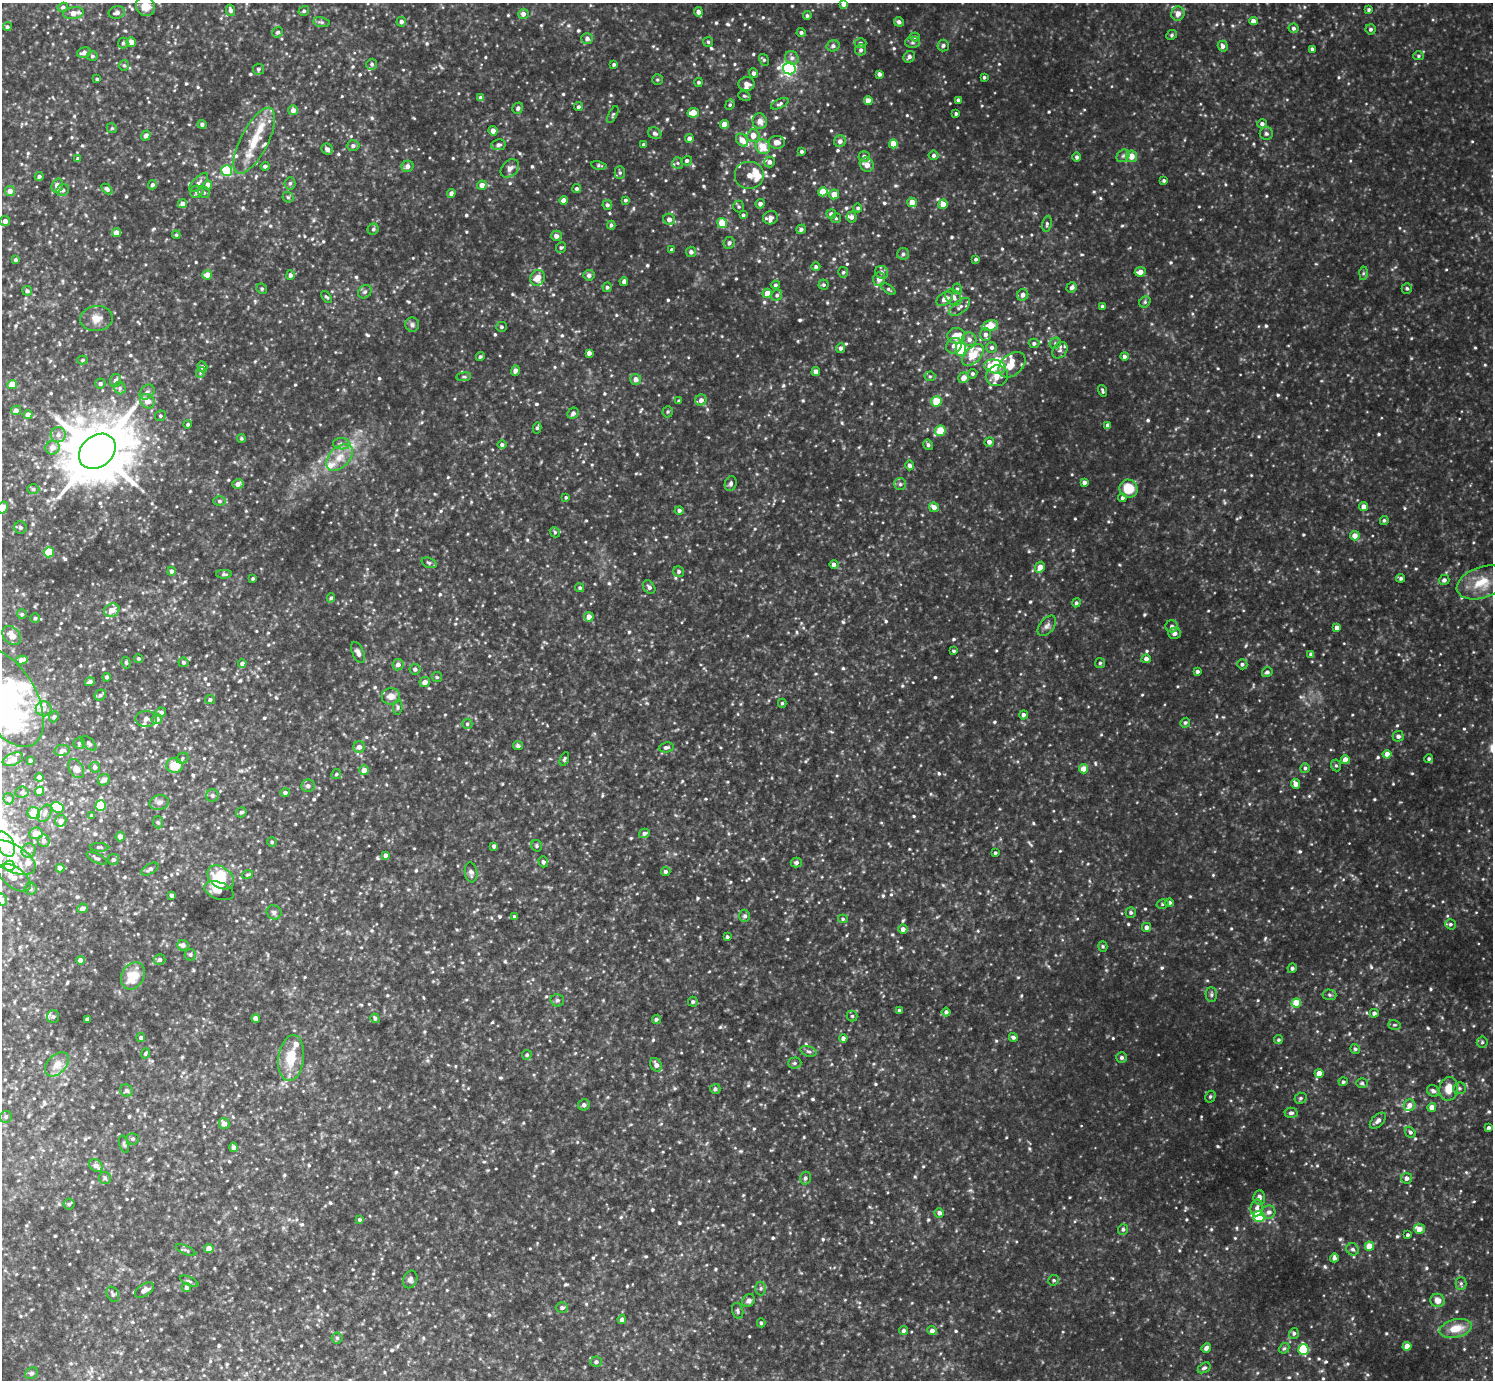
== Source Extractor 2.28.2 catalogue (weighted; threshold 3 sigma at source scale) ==
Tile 7 of 4 x 4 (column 3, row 2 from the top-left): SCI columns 2987-4477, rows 3061-4438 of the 5969 x 5973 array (HDU 1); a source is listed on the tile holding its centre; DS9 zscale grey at full resolution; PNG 1495 x 1382 px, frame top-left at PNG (2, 3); each listed source drawn as its Kron ellipse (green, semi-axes under 4 px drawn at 4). Shown black and unused: <1% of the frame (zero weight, under 3 of 5 exposures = <1% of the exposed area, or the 3 px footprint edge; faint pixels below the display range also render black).
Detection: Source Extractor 2.28.2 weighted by HDU 2 'WHT'; one run over the whole footprint, this tile lists its part. Background 0.0851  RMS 0.012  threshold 0.052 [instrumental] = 3 sigma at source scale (4.5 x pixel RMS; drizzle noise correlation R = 1.50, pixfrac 1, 0.05/0.05 arcsec/px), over >= 5 px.
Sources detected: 925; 4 inside a brighter object's white glare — neither listed nor drawn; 37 inside a brighter listed object's ellipse — not listed separately; of the other 884, all 500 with FLUX_AUTO >= 1.69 (the completeness limit of this list) listed and drawn (384 fainter detections not listed), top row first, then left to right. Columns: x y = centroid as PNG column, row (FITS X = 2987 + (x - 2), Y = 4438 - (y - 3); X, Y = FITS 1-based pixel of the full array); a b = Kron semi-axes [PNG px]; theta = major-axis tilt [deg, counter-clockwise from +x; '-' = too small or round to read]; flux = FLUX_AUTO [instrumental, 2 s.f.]
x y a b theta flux
844 4 4 4 - 4.6
146 6 10 9 - 14
63 7 5 4 - 2.3
231 10 6 4 -77 3.7
1369 10 4 4 - 1.8
304 11 5 5 - 2.1
117 12 8 6 15 5.8
698 12 4 4 - 5.2
74 13 10 6 9 8.7
523 14 5 5 - 4.8
1178 14 7 6 - 6.4
807 16 4 4 - 2.3
1253 21 4 4 - 7.2
321 22 8 5 -10 2.4
401 22 5 4 - 3.4
899 22 5 4 - 3.6
7 27 5 4 - 2.1
1294 28 5 5 - 2.8
1371 29 5 5 - 2.5
278 32 6 5 - 2.3
801 32 4 4 - 2.7
1172 35 6 4 24 1.7
915 37 5 4 - 1.8
587 39 6 5 - 3.6
131 42 5 5 - 9
708 42 5 5 - 1.7
913 42 7 5 1 2.8
123 43 5 5 - 2
861 43 6 4 1 2.1
943 45 6 5 - 2.4
833 46 6 5 - 3.5
1223 46 5 5 - 4.3
1312 49 4 3 - 2.7
861 50 6 5 - 3
84 53 7 5 17 5.5
92 56 6 4 0 2.3
1418 56 5 4 - 1.7
909 57 6 5 - 3.5
792 58 7 6 - 4
764 60 6 4 -57 2.1
372 64 5 5 - 2.6
614 64 4 3 - 2
124 65 5 5 - 2
789 68 6 6 - 240
258 69 5 5 - 2.5
754 73 5 4 - 3.2
879 74 4 4 - 3.9
984 77 3 3 - 1.8
97 79 3 3 - 1.9
657 80 5 5 - 1.9
699 82 4 4 - 1.9
747 84 8 7 - 6.5
744 96 6 4 -20 1.8
481 98 4 4 - 4.8
958 100 4 4 - 2.8
868 101 4 4 - 12
780 104 9 4 24 2.7
730 105 5 4 - 1.8
578 107 4 4 - 2.2
518 108 6 5 - 3.4
293 110 5 5 - 6.5
693 113 6 5 - 13
956 113 3 3 - 2.1
613 115 9 4 63 1.8
760 121 8 7 - 7.1
202 124 4 4 - 3
724 124 4 4 - 15
1262 124 5 4 - 3.5
112 128 5 4 - 1.7
493 131 5 4 - 5.8
655 133 7 5 -28 3.5
1266 134 6 6 - 2.7
146 136 5 4 - 4.3
753 136 6 6 - 8.6
689 139 4 4 - 6.2
742 140 7 5 -49 10
254 141 36 13 63 33
840 141 6 6 - 5
777 142 8 6 0 7.1
893 144 4 4 - 16
499 145 7 5 7 3.4
644 145 3 3 - 2.1
353 146 6 5 - 3.7
763 147 7 7 - 17
327 149 6 5 - 4.2
802 151 3 3 - 2.2
934 155 5 5 - 2.5
864 156 5 5 - 3.7
1123 156 7 5 43 2.8
1132 156 6 5 - 11
1077 157 4 4 - 2.5
78 159 4 4 - 2.4
687 161 5 4 - 2.9
770 162 5 5 - 4.1
678 163 6 5 - 2.3
599 165 8 4 -11 1.9
867 165 7 6 - 8.8
265 166 4 4 - 3
407 166 6 5 - 5.5
510 168 10 7 47 6.6
226 171 5 5 - 86
620 173 6 5 - 2.4
749 175 15 14 - 13
39 176 4 4 - 3
1164 180 3 3 - 2
199 182 12 5 45 3.8
290 183 6 5 - 2.4
152 185 4 4 - 3.1
208 185 4 4 - 9.2
482 185 5 4 - 8.4
57 186 7 5 72 8.8
107 189 6 4 -43 3.3
577 189 4 4 - 2.6
63 190 6 5 - 3.3
10 191 5 5 - 6.2
197 192 7 6 - 3.4
204 192 6 5 - 2.6
823 192 5 4 - 24
451 193 4 4 - 3.9
834 194 5 5 - 11
288 197 6 5 - 1.8
564 200 4 4 - 7.6
626 200 4 3 - 2.4
912 202 5 4 - 13
182 204 4 4 - 5.8
760 204 5 4 - 4.6
943 204 5 4 - 14
607 205 5 4 - 3
739 207 6 5 - 2
858 208 4 4 - 2.3
831 214 5 5 - 5.1
743 215 4 4 - 2.2
852 217 5 5 - 3.4
770 218 7 6 - 5
836 218 5 5 - 1.9
669 219 6 5 - 5
5 221 5 5 - 4.9
722 223 5 4 - 24
1047 224 8 4 80 2.6
611 225 4 4 - 2.2
373 229 5 5 - 2.4
801 229 5 4 - 3.1
116 233 4 4 - 10
176 235 4 4 - 1.8
556 236 5 5 - 5.2
729 243 6 5 - 3.3
561 247 5 5 - 2.2
672 250 4 4 - 2.2
691 252 5 5 - 3.7
903 254 6 6 - 2.8
976 259 3 3 - 2.1
15 260 4 3 - 1.9
816 267 4 4 - 2.7
843 272 5 5 - 2.4
882 272 7 6 - 3.6
1140 272 5 4 - 7.8
1363 273 6 4 88 2
207 275 5 4 - 13
290 275 5 4 - 3.4
589 275 5 5 - 4.4
537 278 8 7 - 11
879 279 7 6 - 7.8
624 281 4 4 - 3.9
775 285 5 4 - 2
824 285 5 5 - 2.1
607 287 4 4 - 2.6
1072 287 5 5 - 4.7
1407 288 5 5 - 2.1
262 289 5 5 - 2.1
889 289 8 4 -37 2.1
957 289 5 4 - 1.9
27 291 5 5 - 3.1
365 292 7 6 - 3.1
767 293 5 4 - 12
777 295 6 5 - 2.8
1023 295 6 5 - 5.2
327 297 7 4 -50 1.9
953 297 9 7 -46 6.3
945 299 9 6 34 9
1145 302 6 5 - 1.9
1102 306 3 3 - 2
960 307 12 6 38 4.7
96 318 16 12 7 11
412 325 7 7 - 3.1
990 326 8 5 13 19
502 327 5 5 - 2.3
986 334 6 5 - 4.9
956 336 9 7 6 16
969 339 7 6 - 5.6
1034 343 5 4 - 3.1
1055 343 6 5 - 2
954 346 8 7 - 6.2
992 347 5 5 - 3.4
841 348 5 4 - 3.2
961 349 7 5 -90 58
1060 350 9 6 54 3.8
589 353 4 4 - 4.7
973 355 13 7 45 25
1124 356 4 4 - 3.3
480 357 4 4 - 2
82 360 5 4 - 1.8
1012 365 15 10 41 18
202 367 5 5 - 3.4
995 367 11 7 -13 40
515 371 5 4 - 5.6
201 372 5 3 - 2
816 372 4 4 - 7.4
972 374 5 4 - 2.2
930 376 5 5 - 1.9
997 376 11 10 - 11
464 377 7 4 7 1.9
964 378 5 5 - 8.9
636 379 5 5 - 6.8
115 381 7 5 67 5
12 384 5 4 - 14
100 384 5 5 - 2.4
120 388 6 5 - 2.7
1102 391 6 3 -74 1.8
147 392 8 6 44 4.4
701 400 6 5 - 5.5
147 401 8 6 -46 10
679 401 4 3 - 1.8
936 401 5 5 - 27
16 410 5 4 - 4.8
668 412 6 5 - 1.9
573 413 6 5 - 4
28 415 4 4 - 8.8
160 416 5 5 - 2.3
188 424 4 4 - 1.9
1108 425 4 3 - 3.4
537 428 5 4 - 2.1
940 431 5 5 - 25
58 435 8 7 - 5.4
241 438 4 4 - 1.7
989 442 5 4 - 5.3
342 444 9 5 -6 3.9
502 445 4 4 - 2.8
928 445 5 4 - 2.6
52 447 7 7 - 8.8
97 451 20 15 41 7500
339 457 16 10 45 15
910 465 5 4 - 3.5
1084 482 4 3 - 4.6
238 484 5 5 - 6.1
731 484 7 5 71 3.1
900 484 6 6 - 2.4
33 489 6 5 - 2
1129 489 9 8 - 22
566 497 4 3 - 1.8
1122 498 4 4 - 2.8
220 501 6 5 - 2.4
934 507 5 4 - 7.1
1364 507 4 4 - 7.6
3 508 6 5 - 17
679 510 4 4 - 2.9
1384 520 4 4 - 2
21 527 6 6 - 2.2
555 532 5 4 - 1.8
1355 536 5 4 - 9
49 552 5 5 - 29
429 563 8 5 -20 2.5
834 564 5 4 - 3.6
1040 567 6 5 - 11
171 571 4 4 - 3.3
679 571 6 5 - 2.7
224 574 8 4 1 2.3
253 578 3 3 - 2
1401 578 4 4 - 2.3
1444 580 5 5 - 3.5
1482 582 26 15 20 28
649 587 7 5 -55 3.2
580 588 5 4 - 2.3
331 598 5 4 - 1.8
1076 603 5 4 - 2.4
112 610 8 6 24 10
22 614 5 5 - 1.9
589 617 5 4 - 10
35 618 5 4 - 2
1047 626 12 7 51 4.5
1172 626 6 6 - 3.4
1337 628 4 4 - 6.2
1175 633 6 5 - 4.4
12 635 11 8 -49 10
954 651 4 3 - 1.8
358 652 11 5 -66 4.9
1311 654 4 4 - 3.6
138 658 5 4 - 2.1
1146 659 4 4 - 4.8
22 660 6 4 16 8
183 662 5 5 - 2.7
126 663 6 4 -82 2.1
242 663 4 4 - 3.9
1100 663 5 5 - 1.8
1242 664 5 5 - 2.6
398 665 6 5 - 6.1
415 669 5 5 - 3.2
1197 671 4 3 - 2.7
1267 672 5 5 - 3
107 677 4 4 - 2.4
437 677 5 5 - 1.9
90 682 5 4 - 4.1
425 682 5 5 - 6.8
100 695 6 5 - 2.4
391 696 9 8 - 9.1
7 698 53 29 -60 170
210 699 5 4 - 2.7
782 703 4 4 - 1.9
398 707 7 4 86 2.2
44 709 8 7 - 5
161 712 5 4 - 3.5
1023 715 4 4 - 4
54 717 6 4 67 2
146 719 10 8 1 5.3
157 719 5 5 - 5.6
1185 723 5 4 - 2.2
467 724 5 5 - 1.9
1398 736 5 5 - 4
79 743 6 5 - 2.3
89 743 9 5 -44 3
518 746 5 4 - 2.7
359 747 6 5 - 5.3
666 747 7 5 6 2.8
62 750 8 5 11 3.7
1387 754 4 4 - 9.9
182 758 6 5 - 2.3
13 759 11 6 23 8.6
564 759 7 4 67 1.8
1429 759 4 4 - 2.2
30 760 3 3 - 1.9
1345 760 4 4 - 9.9
1336 765 6 5 - 1.9
175 766 8 7 - 22
95 767 5 5 - 4
1305 768 5 4 - 2.3
76 769 10 7 -58 8.4
1083 769 5 4 - 11
364 770 5 5 - 9.5
336 774 5 5 - 2
39 777 4 4 - 7.2
104 780 6 5 - 6.5
1295 784 5 4 - 8.3
308 786 7 6 - 3.8
39 791 4 4 - 13
22 792 7 5 7 2.2
285 793 5 4 - 3.4
212 796 6 6 - 2.7
9 799 6 5 - 3.9
159 802 10 7 13 4.5
101 806 5 5 - 46
57 807 6 5 - 35
241 812 6 4 32 2.3
34 813 6 6 - 25
45 813 9 6 60 4.2
92 816 4 3 - 1.9
61 821 6 5 - 4.5
158 822 6 5 - 2.2
36 833 7 6 - 10
644 833 5 4 - 3.3
120 837 5 4 - 6.1
44 841 6 6 - 4.1
272 842 5 5 - 1.9
5 844 13 8 -63 33
494 846 4 4 - 3.5
537 846 6 5 - 2.1
99 847 9 3 -3 1.9
29 850 7 6 - 3.9
995 853 3 3 - 1.9
386 855 4 3 - 3.2
12 857 26 13 -29 33
97 858 11 4 -26 2.7
113 859 5 5 - 2.7
543 862 5 4 - 2.6
796 862 5 5 - 3.4
9 866 5 5 - 34
60 868 4 4 - 8
150 869 9 5 29 3.7
666 871 5 4 - 3.1
471 872 10 6 -82 4.1
247 875 5 4 - 1.8
221 877 15 10 -38 35
14 878 19 10 -37 11
30 889 6 6 - 2.5
219 891 15 8 -20 7.3
172 895 4 4 - 3.6
2 900 6 5 - 3.1
1169 903 4 4 - 4.5
1162 904 6 4 15 2.3
83 908 5 4 - 5.3
274 912 7 7 - 3.2
1131 912 5 5 - 2.5
514 916 4 4 - 1.8
745 916 6 5 - 2.8
843 919 5 4 - 1.9
1450 924 5 5 - 2.3
1147 927 4 4 - 4.8
903 929 4 4 - 6.1
727 937 4 4 - 2
183 945 6 5 - 4.7
1103 946 5 4 - 1.7
190 955 5 5 - 2
80 960 4 4 - 7.8
160 960 6 5 - 4
1292 968 4 4 - 3
133 976 14 11 59 28
1211 995 7 5 -89 2.4
1329 995 7 5 -3 2.4
557 1000 7 6 - 2.6
693 1002 5 5 - 2.4
1296 1003 5 4 - 27
900 1010 4 3 - 4
946 1012 4 4 - 2.9
1374 1013 4 4 - 3.6
53 1016 6 6 - 2.8
852 1016 5 5 - 1.7
256 1018 4 4 - 6.8
375 1018 5 4 - 2.2
88 1019 4 3 - 3.4
656 1019 5 4 - 2.8
1394 1025 6 4 -17 1.8
1013 1037 4 4 - 2.9
141 1038 4 4 - 2.5
843 1038 4 4 - 4.4
1278 1040 4 4 - 1.9
1482 1042 5 5 - 2
1355 1049 5 4 - 2.2
808 1051 8 5 -18 2.8
145 1053 5 4 - 1.7
527 1055 5 5 - 1.8
1122 1057 5 5 - 2.9
291 1058 23 12 82 28
795 1063 6 5 - 2.3
57 1064 14 9 47 11
656 1065 7 5 -61 5.3
1319 1073 4 4 - 12
1343 1082 4 4 - 2.2
1362 1083 6 5 - 2
1459 1088 6 5 - 2.3
715 1089 5 5 - 3.1
1449 1089 12 9 78 14
126 1091 6 6 - 2.7
1433 1091 7 5 -39 3.4
1210 1097 6 5 - 2.1
1301 1098 6 5 - 2.3
584 1105 6 5 - 3.7
1409 1105 6 5 - 6.8
1432 1107 4 4 - 10
1291 1113 6 5 - 3.3
6 1117 6 6 - 2.4
1378 1121 10 5 44 4
224 1123 6 5 - 7.2
1489 1128 4 3 - 3.3
1410 1132 6 5 - 2.6
133 1139 6 5 - 2.5
124 1144 9 4 -74 2.1
234 1147 5 4 - 3.7
96 1166 7 5 -37 5.5
105 1178 6 6 - 2.4
805 1178 6 5 - 2.8
1407 1178 5 5 - 4.7
1259 1197 7 6 - 5.9
69 1204 5 5 - 1.7
1257 1208 8 6 82 5.2
1269 1212 7 6 - 4.5
939 1213 4 4 - 4.1
1259 1216 6 5 - 72
360 1219 4 4 - 1.8
1123 1229 5 5 - 2.6
1419 1229 5 5 - 9
1408 1235 3 3 - 2.2
1369 1246 4 4 - 19
209 1249 4 4 - 7.9
1353 1249 6 6 - 2.8
186 1250 10 3 -26 1.9
1334 1258 4 4 - 3.8
410 1279 9 6 67 3.9
1054 1280 5 5 - 2.2
189 1281 10 4 -24 2.1
1461 1283 6 5 - 2.5
186 1288 5 4 - 3.4
761 1288 7 5 89 2.4
144 1290 11 6 34 6.2
113 1294 8 6 -63 3
1437 1300 7 6 - 8.4
748 1301 7 5 43 3.6
562 1308 6 5 - 2.9
738 1311 8 5 -76 2.6
622 1319 4 4 - 4.6
761 1323 4 4 - 1.8
1456 1328 16 9 13 19
904 1331 4 4 - 2.9
932 1331 4 4 - 4.7
1294 1333 5 5 - 2.4
337 1338 5 5 - 1.9
1407 1346 4 4 - 13
1206 1348 5 4 - 4.4
1284 1348 6 4 41 1.7
1303 1349 5 5 - 67
596 1362 6 5 - 3
1204 1368 7 4 32 2.7
32 1373 7 5 28 2.3
Isophote crosses this tile's border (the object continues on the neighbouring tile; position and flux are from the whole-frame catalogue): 8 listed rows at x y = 844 4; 146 6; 3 508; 1482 582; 7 698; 5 844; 12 857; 2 900